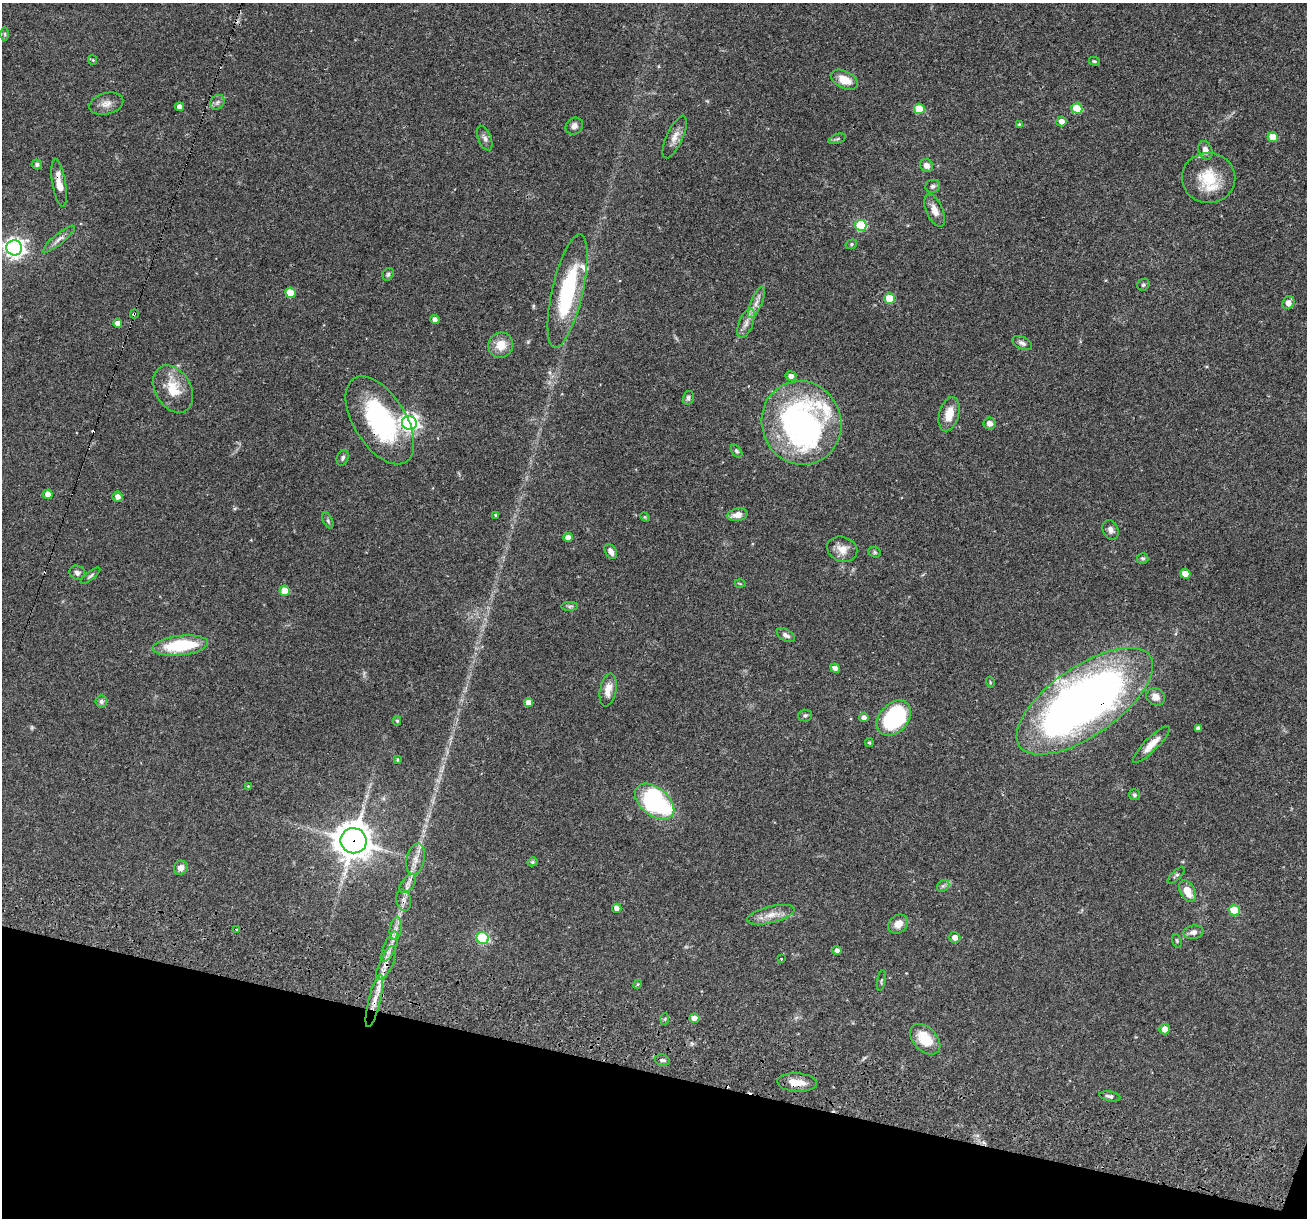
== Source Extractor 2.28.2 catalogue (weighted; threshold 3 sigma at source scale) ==
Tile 15 of 4 x 4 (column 3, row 4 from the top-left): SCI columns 2612-3916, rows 252-1467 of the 5240 x 5301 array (HDU 1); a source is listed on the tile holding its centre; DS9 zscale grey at full resolution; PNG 1309 x 1220 px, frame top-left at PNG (2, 3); each listed source drawn as its Kron ellipse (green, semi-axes under 4 px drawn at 4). Shown black and unused: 12% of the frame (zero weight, under 3 of 4 exposures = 3% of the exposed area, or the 3 px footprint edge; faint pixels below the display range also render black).
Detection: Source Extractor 2.28.2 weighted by HDU 2 'WHT'; one run over the whole footprint, this tile lists its part. Background 0.0564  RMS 0.0032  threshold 0.0146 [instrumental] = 3 sigma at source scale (4.5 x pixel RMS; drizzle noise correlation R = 1.50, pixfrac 1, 0.05/0.05 arcsec/px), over >= 5 px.
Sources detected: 127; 1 too faint to see at this stretch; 3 cosmic-ray / hot-pixel residue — neither listed nor drawn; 2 inside a brighter listed object's ellipse — not listed separately; the other 121 listed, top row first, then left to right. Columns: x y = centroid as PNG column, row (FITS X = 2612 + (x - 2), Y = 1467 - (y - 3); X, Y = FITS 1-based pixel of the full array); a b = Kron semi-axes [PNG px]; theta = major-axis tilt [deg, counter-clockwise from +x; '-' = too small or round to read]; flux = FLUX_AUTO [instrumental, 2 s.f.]
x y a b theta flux
5 34 6 4 -89 0.48
93 60 5 4 - 0.34
1094 61 5 4 - 0.4
844 80 14 8 -26 5.1
217 102 8 6 46 1
106 104 17 10 15 2.7
180 107 4 4 - 2.1
1077 108 5 5 - 9.6
919 109 5 5 - 11
1061 121 5 5 - 1.9
1019 124 4 3 - 0.4
574 126 9 7 43 1.5
675 137 23 8 66 2.8
1273 137 5 5 - 6.3
485 138 13 6 -68 1.2
837 139 9 4 19 0.64
1205 150 9 6 -68 2.1
37 165 5 5 - 0.76
926 165 7 6 - 1.7
1209 178 27 25 -7 12
59 183 24 7 -80 4.1
933 186 7 6 - 0.84
935 210 17 8 -66 2.8
861 225 5 5 - 25
59 239 20 5 39 1.8
851 244 6 4 23 0.46
14 248 8 7 - 170
388 274 6 5 - 0.66
1143 285 6 5 - 0.54
568 291 58 15 77 30
290 293 5 5 - 7.6
889 298 5 5 - 8.8
756 302 17 5 67 2.1
1288 303 7 5 54 2.3
134 314 4 3 - 4.9
435 320 4 4 - 1.3
118 323 4 4 - 1.9
746 323 15 7 68 2.2
1022 343 10 6 -24 1.1
501 345 13 12 - 4.9
791 376 5 5 - 1.5
173 389 25 18 -60 8
688 398 7 5 74 0.86
949 414 17 10 75 4.9
380 420 49 26 -58 43
409 423 7 7 - 130
801 423 42 39 -70 100
990 423 6 6 - 1.6
737 451 7 4 -52 0.63
343 458 8 5 68 0.76
48 494 5 4 - 2.2
118 497 5 5 - 1.9
496 515 3 3 - 0.46
738 515 10 6 10 2.9
645 517 5 4 - 0.31
328 521 8 4 -63 0.62
1110 530 10 7 -66 1.4
568 537 5 4 - 2
842 549 15 12 -21 3.6
611 551 8 5 -59 1.6
875 552 7 5 -23 0.47
1143 558 6 5 - 0.59
77 573 8 7 - 1.1
1185 574 5 4 - 3.3
90 576 12 4 38 0.69
740 584 5 3 - 0.32
285 591 5 5 - 7.3
570 606 8 4 1 0.65
786 635 10 5 -29 1.1
180 646 28 9 6 18
835 668 5 4 - 2.4
990 682 5 3 - 0.28
608 690 16 8 79 3.2
1156 697 9 8 - 2.7
101 701 6 6 - 0.72
1085 701 79 34 35 250
528 702 4 4 - 2.9
805 715 7 6 - 0.7
864 718 5 4 - 1.6
894 718 20 14 47 36
397 721 4 4 - 0.49
1198 728 4 4 - 1.2
869 743 4 4 - 0.46
1151 744 25 6 45 3.8
397 760 3 3 - 0.38
248 786 3 3 - 0.26
1134 795 5 5 - 0.65
655 802 22 14 -39 50
354 841 13 12 - 630
416 859 16 9 77 2.8
532 862 5 4 - 0.53
181 868 7 6 - 1.9
1176 875 11 4 43 0.66
408 884 11 6 52 1.3
943 886 7 5 43 0.68
1187 891 12 7 -62 4.6
404 900 11 7 -78 1.5
617 908 4 4 - 1.8
1234 910 5 5 - 13
771 915 24 8 14 3.7
898 924 11 8 38 2.8
237 929 3 3 - 0.51
396 929 11 6 80 1.5
1193 932 10 6 10 1.7
955 937 5 5 - 2.2
483 938 6 6 - 34
1177 941 7 4 -72 0.45
390 947 16 6 67 2.1
837 950 4 4 - 1
781 959 3 2 - 0.4
386 963 18 6 66 2.6
881 981 10 3 80 0.4
638 984 4 4 - 0.38
374 1001 27 6 76 4.8
694 1018 5 4 - 1.9
665 1019 6 4 88 0.43
1165 1029 5 5 - 2.5
925 1039 18 12 -46 7.9
662 1060 8 5 -14 0.71
797 1082 20 9 -3 4.1
1110 1096 10 5 -11 1.1
Overlapping masked pixels (flux is a lower limit): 10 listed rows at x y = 59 183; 568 291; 134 314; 380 420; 1085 701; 354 841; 404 900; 386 963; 374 1001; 797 1082
Isophote crosses this tile's border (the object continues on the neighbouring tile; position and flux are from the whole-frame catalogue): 1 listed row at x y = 14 248